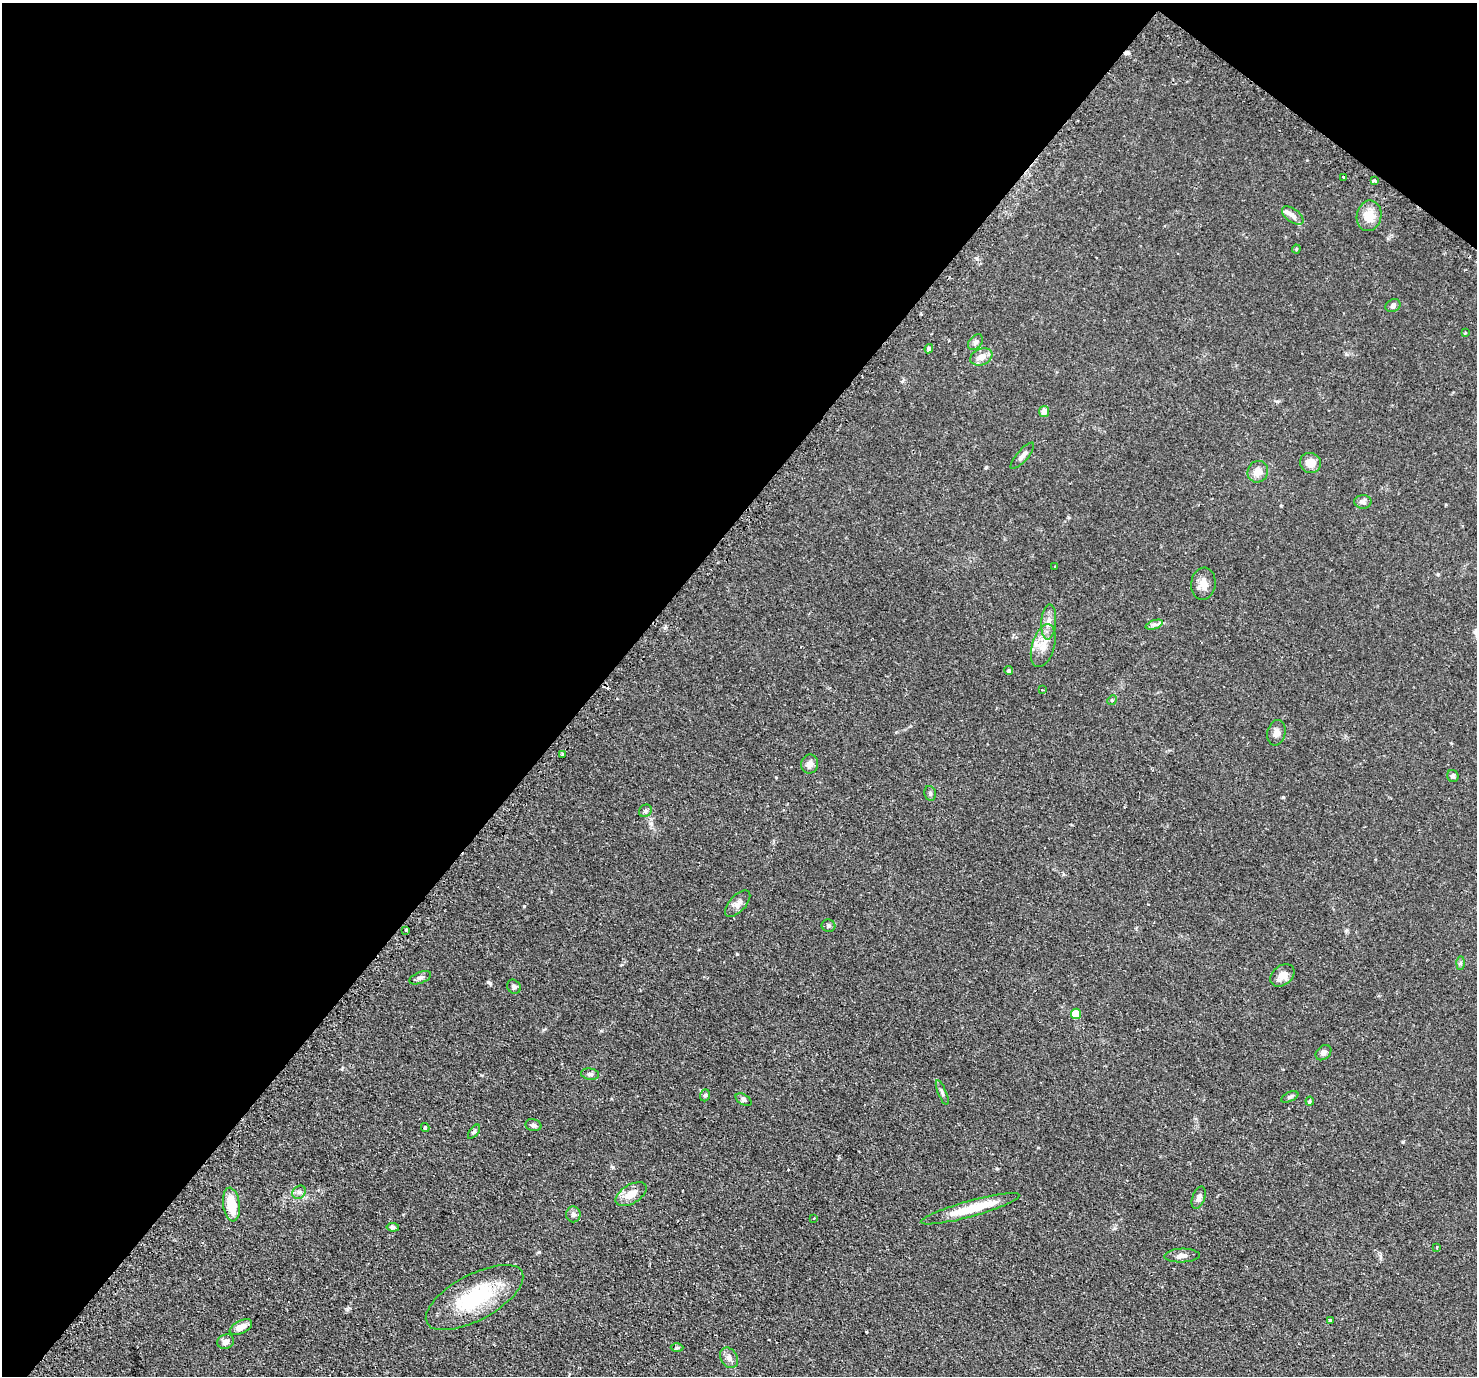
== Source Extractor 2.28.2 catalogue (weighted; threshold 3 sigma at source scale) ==
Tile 2 of 4 x 4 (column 2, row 1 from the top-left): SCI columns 1524-2998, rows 4448-5821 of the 5999 x 6005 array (HDU 1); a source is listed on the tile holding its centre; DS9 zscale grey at full resolution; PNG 1479 x 1378 px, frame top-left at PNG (2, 3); each listed source drawn as its Kron ellipse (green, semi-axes under 4 px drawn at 4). Shown black and unused: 42% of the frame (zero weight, under 2 of 3 exposures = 4% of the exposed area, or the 3 px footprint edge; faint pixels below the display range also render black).
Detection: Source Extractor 2.28.2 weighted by HDU 2 'WHT'; one run over the whole footprint, this tile lists its part. Background 0.109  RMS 0.0066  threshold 0.0297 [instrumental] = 3 sigma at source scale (4.5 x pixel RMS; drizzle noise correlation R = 1.50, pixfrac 1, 0.05/0.05 arcsec/px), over >= 5 px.
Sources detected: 69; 4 cosmic-ray / hot-pixel residue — neither listed nor drawn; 2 inside a brighter listed object's ellipse — not listed separately; the other 63 listed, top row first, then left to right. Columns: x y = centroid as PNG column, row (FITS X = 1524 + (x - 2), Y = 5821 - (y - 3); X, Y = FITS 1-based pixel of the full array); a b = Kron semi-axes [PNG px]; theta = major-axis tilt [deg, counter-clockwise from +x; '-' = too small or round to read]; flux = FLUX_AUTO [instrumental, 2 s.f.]
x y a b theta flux
1343 177 3 3 - 1.7
1374 181 4 3 - 2.4
1293 215 12 6 -37 2.9
1369 216 15 12 80 9.7
1296 249 4 4 - 0.65
1393 306 8 6 26 1.8
1465 333 3 3 - 0.53
975 342 9 6 49 1.9
929 349 4 4 - 1.7
981 357 11 8 22 5.1
1044 411 5 5 - 4.1
1022 456 17 5 49 3.1
1310 463 10 10 - 6
1258 472 11 10 - 5.2
1363 502 8 7 - 2.1
1055 567 3 3 - 1.3
1203 584 16 12 81 5.5
1049 622 18 7 86 5.1
1154 625 9 4 18 1.7
1043 646 22 11 73 9.1
1009 671 4 4 - 1.1
1042 690 3 3 - 0.72
1112 700 5 4 - 0.71
1276 733 13 9 78 3.4
562 754 3 2 - 0.85
810 764 9 8 - 3.4
1453 776 6 5 - 1.5
930 793 7 5 -78 1.4
645 811 7 6 - 1.5
738 904 16 8 47 3.4
828 926 7 6 - 1.2
406 930 3 3 - 3
1460 963 6 4 89 1.1
1282 975 13 9 39 5.8
420 978 11 5 21 2
514 987 7 6 - 1.7
1076 1014 5 5 - 14
1323 1053 9 6 43 2.2
590 1074 9 5 -8 1.7
942 1093 13 3 -68 1.4
705 1095 6 4 71 1.2
1290 1097 9 4 24 1.4
743 1100 9 5 -31 1.3
1310 1101 4 4 - 0.85
533 1125 8 6 -15 1.4
425 1128 4 3 - 1.2
474 1132 8 4 52 1.1
299 1192 7 6 - 1.8
631 1194 17 9 31 7.8
1199 1198 11 6 69 2.6
231 1205 17 8 -82 15
970 1209 51 8 15 20
573 1214 8 7 - 2.1
814 1218 3 2 - 0.48
393 1227 6 4 -8 1.2
1437 1247 4 2 - 0.58
1182 1256 17 7 2 3.5
475 1297 54 23 28 47
1330 1320 3 3 - 4.6
241 1327 12 6 27 5.2
226 1342 8 7 - 2.8
677 1348 6 4 2 0.9
729 1358 11 8 -58 3.5
Unlisted compact peaks at least as high as the median listed source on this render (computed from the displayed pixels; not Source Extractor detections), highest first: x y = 488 982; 524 906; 1283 797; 539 1252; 986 467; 347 1309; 613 1167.